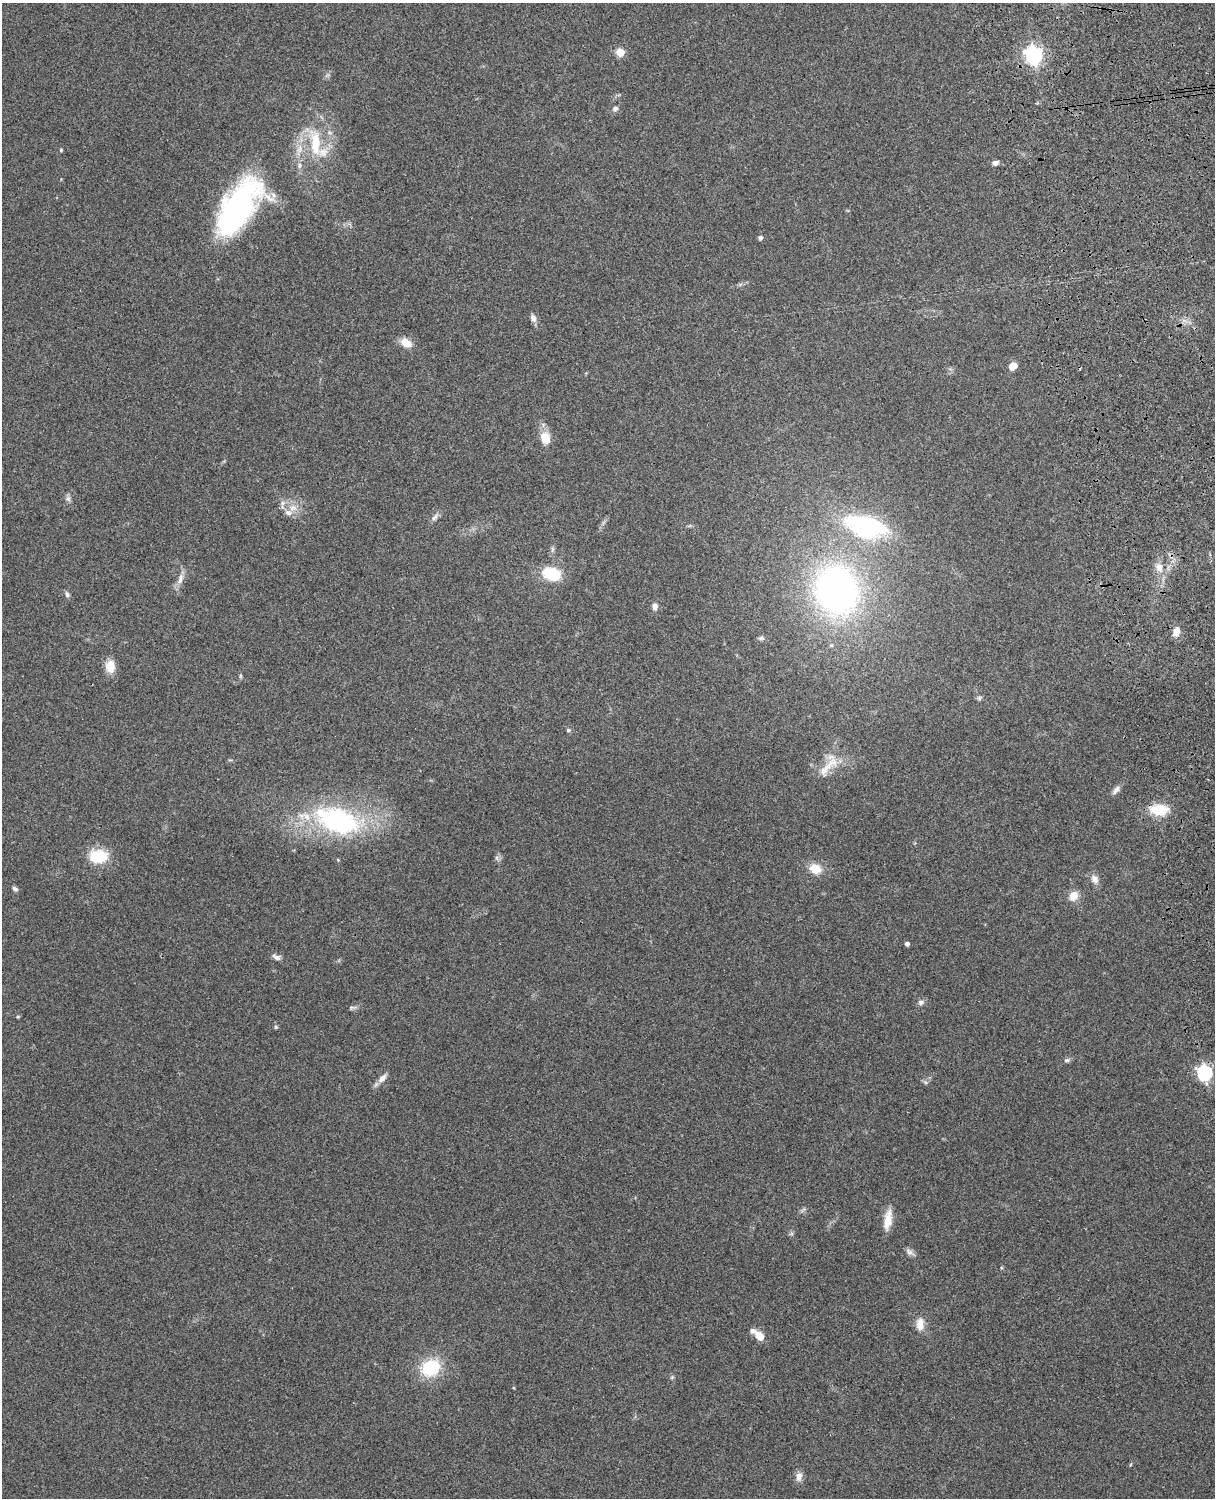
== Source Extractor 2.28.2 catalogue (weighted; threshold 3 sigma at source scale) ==
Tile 6 of 4 x 3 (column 2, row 2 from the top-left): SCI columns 1331-2543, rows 1660-3155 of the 5089 x 4927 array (HDU 1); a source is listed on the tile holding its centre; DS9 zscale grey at full resolution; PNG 1217 x 1500 px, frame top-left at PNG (2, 3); no overlay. Shown black and unused: <1% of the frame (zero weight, under 3 of 4 exposures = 6% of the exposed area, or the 3 px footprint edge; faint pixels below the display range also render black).
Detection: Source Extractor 2.28.2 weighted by HDU 2 'WHT'; one run over the whole footprint, this tile lists its part. Background 0.277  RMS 0.0091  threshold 0.0411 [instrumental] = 3 sigma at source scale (4.5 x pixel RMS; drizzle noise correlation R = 1.50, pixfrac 1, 0.05/0.05 arcsec/px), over >= 5 px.
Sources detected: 59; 3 inside a brighter listed object's ellipse — not listed separately; the other 56 listed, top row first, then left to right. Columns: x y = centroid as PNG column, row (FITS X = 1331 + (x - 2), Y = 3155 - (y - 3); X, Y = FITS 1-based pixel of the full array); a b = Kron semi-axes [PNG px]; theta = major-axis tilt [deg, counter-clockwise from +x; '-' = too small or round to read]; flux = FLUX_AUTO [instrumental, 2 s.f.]
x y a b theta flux
620 52 5 5 - 31
1034 55 7 6 - 380
615 109 7 7 - 2.6
315 144 35 13 -89 31
61 150 4 4 - 1.1
995 163 7 5 14 3.6
299 165 8 5 83 2.6
238 207 62 28 55 220
760 238 5 5 - 2.5
533 318 10 7 -64 4.2
406 343 13 9 -31 11
1013 366 6 5 - 17
545 438 14 11 -72 14
68 499 8 6 -69 2.7
293 508 12 9 -6 7.7
435 517 14 5 45 3.4
867 526 40 20 -15 130
552 549 7 4 71 1.7
1159 567 11 9 -74 7.7
551 574 20 14 -18 31
180 579 16 7 76 6.3
837 590 43 37 -71 340
67 595 7 6 - 2.2
655 606 9 7 87 4.4
1176 632 9 7 80 8.3
761 638 7 5 -8 2
110 666 15 11 -86 12
240 676 6 4 71 1.1
979 698 6 6 - 1.7
568 730 6 4 20 1.3
825 769 29 11 50 16
1116 790 12 7 58 4
1159 810 22 12 -3 24
337 820 60 32 -20 140
98 856 25 17 3 26
497 858 7 4 -71 1.8
338 860 4 4 - 0.91
815 869 14 10 -18 14
1095 879 13 8 -67 5.4
15 889 8 5 -32 2.3
1073 896 11 10 - 9.7
907 944 4 4 - 2.9
276 957 11 6 -25 3.7
921 1002 8 7 - 2.8
353 1007 12 3 9 2
18 1017 5 3 - 0.94
276 1027 5 4 - 1.2
1067 1060 8 5 14 2.1
1205 1073 6 6 - 200
382 1078 15 7 46 5.7
888 1220 26 9 81 13
909 1252 11 7 -31 3.5
920 1324 18 10 88 9
760 1336 11 7 -45 11
431 1368 20 16 27 43
799 1477 13 8 82 5.2